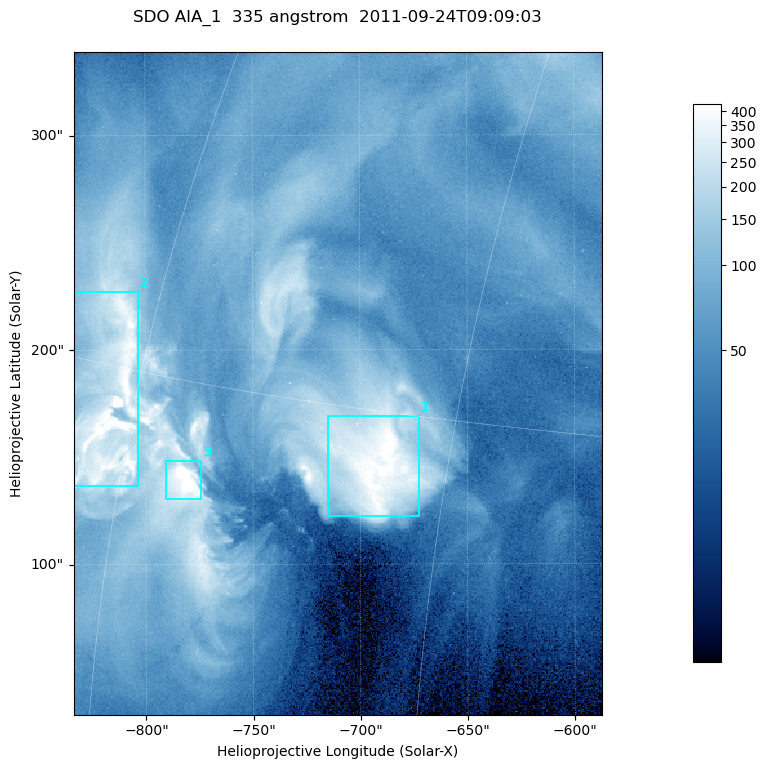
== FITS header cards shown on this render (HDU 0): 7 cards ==
TELESCOP= 'SDO     '           /
INSTRUME= 'AIA_1   '           /
WAVELNTH=                  335 /
WAVEUNIT= 'angstrom'           /
DATE-OBS= '2011-09-24T09:09:03.63' /
CTYPE1  = 'HPLN-TAN'           /
CTYPE2  = 'HPLT-TAN'           /

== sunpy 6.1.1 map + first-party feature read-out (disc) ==
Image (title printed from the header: SDO AIA_1  335 angstrom  2011-09-24T09:09:03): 410 x 514 px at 0.601 arcsec/px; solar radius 956 arcsec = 1592 px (partial field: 2.6% of the solar disc is inside the frame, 100% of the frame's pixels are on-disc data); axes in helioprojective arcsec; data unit not stated in the header (colour bar unlabelled)
Pointing: header CRPIX1/2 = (2042.06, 2043.86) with CRVAL1/2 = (0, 0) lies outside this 410 x 514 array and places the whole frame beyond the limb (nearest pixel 1.41 R_sun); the SolarSoft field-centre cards XCEN/YCEN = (-710.3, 184.3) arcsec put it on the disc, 1316 arcsec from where CRPIX/CRVAL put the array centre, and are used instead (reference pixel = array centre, CRVAL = XCEN/YCEN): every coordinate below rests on XCEN/YCEN
Orientation: roll -0.143 deg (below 1 deg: not rotated)
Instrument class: DISC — disc imager (sunpy class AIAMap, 335 A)
Bright regions (active regions / flare kernels): reference = the on-disc median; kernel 3 px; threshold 5 sigma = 212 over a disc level ~61.8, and >= 1.15x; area >= 210 px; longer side >= 5 px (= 3 arcsec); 3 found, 3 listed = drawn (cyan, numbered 1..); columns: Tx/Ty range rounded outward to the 2 arcsec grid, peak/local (2 s.f.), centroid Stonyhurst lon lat
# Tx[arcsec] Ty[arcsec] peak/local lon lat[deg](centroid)
1 -716..-672 122..170 8.7 -48 +13
2 -834..-802 136..228 11 -61 +14
3 -792..-774 130..150 10 -57 +12